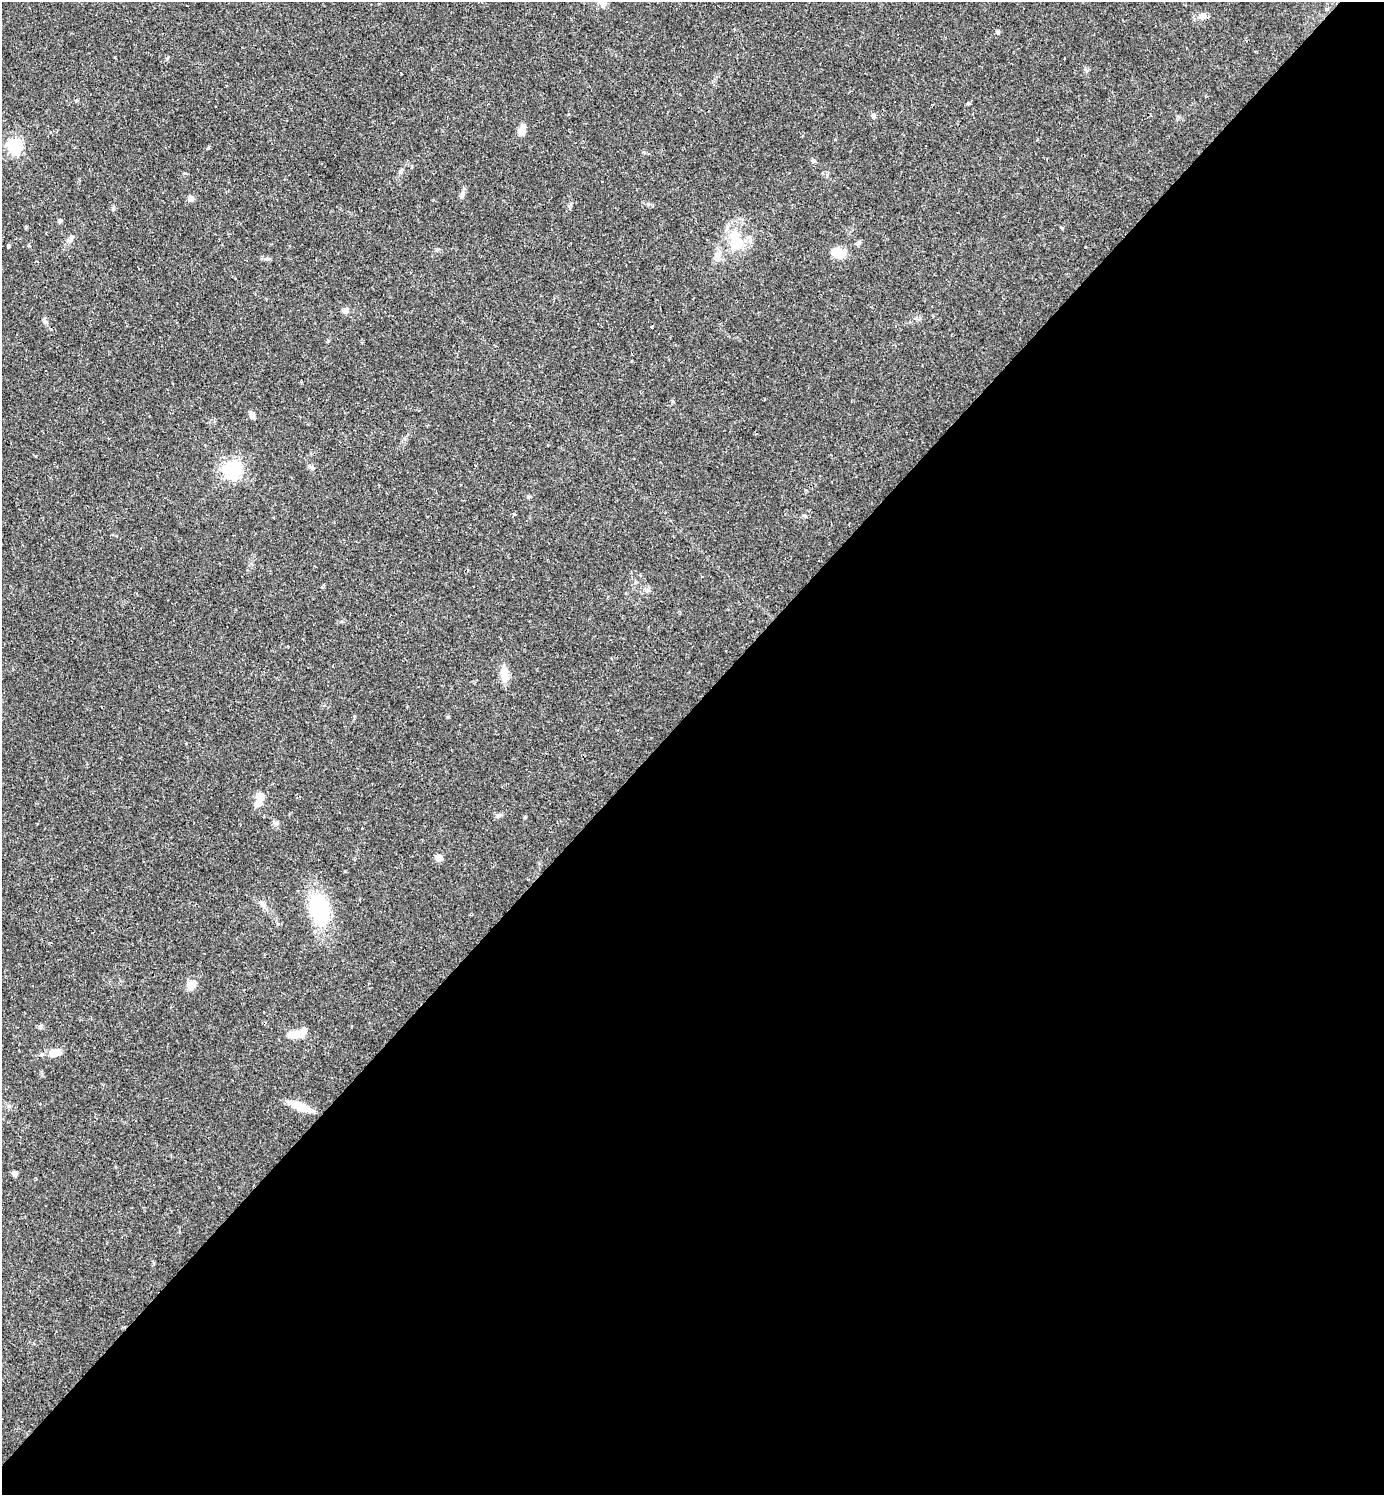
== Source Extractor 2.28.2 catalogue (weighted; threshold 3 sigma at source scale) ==
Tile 12 of 4 x 4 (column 4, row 3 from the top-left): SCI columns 4442-5823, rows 1495-2987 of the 5975 x 5974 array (HDU 1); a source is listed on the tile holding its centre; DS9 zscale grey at full resolution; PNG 1386 x 1497 px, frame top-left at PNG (2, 2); no overlay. Shown black and unused: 53% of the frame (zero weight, under 2 of 3 exposures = <1% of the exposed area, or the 3 px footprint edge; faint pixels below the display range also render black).
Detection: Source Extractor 2.28.2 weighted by HDU 2 'WHT'; one run over the whole footprint, this tile lists its part. Background 0.0384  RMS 0.0049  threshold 0.0222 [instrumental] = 3 sigma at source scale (4.5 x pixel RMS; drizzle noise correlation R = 1.50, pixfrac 1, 0.05/0.05 arcsec/px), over >= 5 px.
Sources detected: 51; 3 inside a brighter object's white glare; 3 cosmic-ray / hot-pixel residue — not listed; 3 inside a brighter listed object's ellipse — not listed separately; the other 42 listed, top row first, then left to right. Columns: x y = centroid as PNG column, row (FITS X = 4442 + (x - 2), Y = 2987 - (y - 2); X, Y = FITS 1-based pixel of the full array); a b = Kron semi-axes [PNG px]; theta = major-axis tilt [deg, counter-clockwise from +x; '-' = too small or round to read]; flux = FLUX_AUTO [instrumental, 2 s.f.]
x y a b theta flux
604 3 13 5 65 1.8
1203 16 8 7 - 3
998 32 5 5 - 0.69
682 46 3 2 - 0.31
969 103 6 4 18 0.6
873 116 7 4 -84 1.3
522 130 14 7 68 3.8
15 146 6 6 - 100
401 171 7 4 56 0.88
462 195 10 6 70 1.8
191 199 5 5 - 3
60 220 5 5 - 0.97
1062 228 5 3 - 0.45
71 238 9 6 74 1.6
29 245 4 3 - 0.65
738 245 22 13 14 9.8
9 246 4 3 - 0.74
437 250 6 4 19 0.64
839 254 13 9 77 4.5
266 259 6 4 -17 0.96
345 310 8 7 - 1.8
45 322 8 6 -33 1.2
652 327 3 3 - 1.4
252 416 9 6 -63 1.8
312 468 8 4 -58 0.99
232 470 6 6 - 200
529 496 6 4 0 0.66
647 590 7 4 1 1
504 674 19 10 -87 5.3
186 743 3 3 - 0.56
260 796 12 9 -24 3.6
498 816 9 5 11 1.2
525 817 6 3 71 0.47
439 858 5 5 - 9.8
144 862 2 2 - 0.35
263 905 7 6 - 1.5
319 909 31 20 -75 41
191 984 12 10 36 4.4
301 1033 18 9 36 4.2
54 1053 14 9 12 5.5
300 1106 28 7 -21 8.9
15 1173 5 5 - 1.7
Isophote crosses this tile's border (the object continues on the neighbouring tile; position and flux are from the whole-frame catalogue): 1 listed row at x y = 604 3
Unlisted compact peaks at least as high as the median listed source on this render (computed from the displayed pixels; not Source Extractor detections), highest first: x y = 208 148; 448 717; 275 823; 514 514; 167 58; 672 401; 113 209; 354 716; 648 204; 185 173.